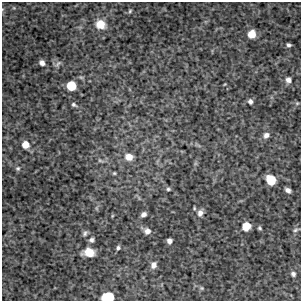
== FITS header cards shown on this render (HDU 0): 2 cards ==
NAXIS1  =                  299 / FITS: X Dimension
NAXIS2  =                  299 / FITS: Y Dimension

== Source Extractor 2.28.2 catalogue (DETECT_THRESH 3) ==
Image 299 x 299 px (HDU 0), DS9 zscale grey, 1 PNG px = 1 image px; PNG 303 x 303 px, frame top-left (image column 1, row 299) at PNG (2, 2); no overlay
Background 4710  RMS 200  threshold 594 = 3 sigma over >= 5 px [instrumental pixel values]
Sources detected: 37; all 37 listed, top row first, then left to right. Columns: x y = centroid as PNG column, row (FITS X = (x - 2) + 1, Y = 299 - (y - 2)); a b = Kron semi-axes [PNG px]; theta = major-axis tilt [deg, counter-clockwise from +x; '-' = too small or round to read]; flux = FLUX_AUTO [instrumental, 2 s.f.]
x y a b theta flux
130 11 5 5 - 19000
100 24 11 10 - 200000
252 34 7 6 - 190000
288 45 4 4 - 28000
42 63 6 5 - 60000
58 64 12 5 41 43000
288 80 8 7 - 58000
225 84 4 2 - 9100
71 86 7 7 - 310000
250 101 5 5 - 39000
297 103 5 5 - 19000
74 105 7 4 -29 27000
266 135 7 6 - 57000
25 145 8 7 - 140000
129 157 8 7 - 130000
100 160 8 4 -22 22000
18 168 7 6 - 34000
114 173 4 4 - 15000
271 180 8 7 - 310000
168 189 6 4 -14 22000
288 190 6 4 -32 51000
200 213 9 7 71 64000
143 214 5 4 - 48000
112 216 5 3 - 11000
246 226 7 6 - 230000
259 228 5 4 - 20000
296 230 9 4 24 26000
147 231 7 7 - 74000
85 233 7 5 56 32000
91 240 6 6 - 35000
169 241 5 4 - 58000
118 248 6 5 - 27000
89 252 10 7 -3 220000
153 265 8 6 72 77000
293 274 6 5 - 35000
202 288 5 5 - 20000
108 297 9 6 7 550000
At the frame edge (FLAGS 8, measured only in part): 1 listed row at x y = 108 297